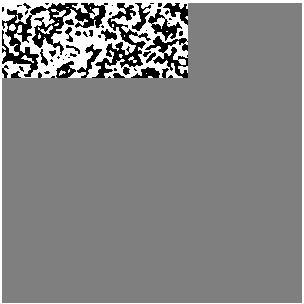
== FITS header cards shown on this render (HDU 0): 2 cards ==
NAXIS1  =                  300
NAXIS2  =                  300

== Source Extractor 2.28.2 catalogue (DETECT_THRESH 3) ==
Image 300 x 300 px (HDU 0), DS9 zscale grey, 1 PNG px = 1 image px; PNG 304 x 304 px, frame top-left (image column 1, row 300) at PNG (2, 3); no overlay
Background 0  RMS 0.34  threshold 1.02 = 3 sigma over >= 5 px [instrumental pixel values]
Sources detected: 16; all 16 listed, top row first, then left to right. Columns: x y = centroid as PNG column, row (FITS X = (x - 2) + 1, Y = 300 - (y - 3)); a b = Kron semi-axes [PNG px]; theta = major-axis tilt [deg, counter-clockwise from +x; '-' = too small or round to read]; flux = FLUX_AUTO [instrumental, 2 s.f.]
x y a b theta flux
109 8 5 5 - 140
23 9 5 5 - 150
114 12 4 4 - 45
161 21 5 5 - 190
12 27 5 4 - 100
97 31 6 6 - 95
151 31 8 6 -74 60
96 41 10 9 - 110
82 44 9 8 - 2000
34 49 9 5 -6 50
46 54 6 4 -46 31
151 64 5 5 - 200
118 66 5 4 - 44
12 68 9 6 56 65
76 76 5 4 - 340
127 76 4 3 - 35